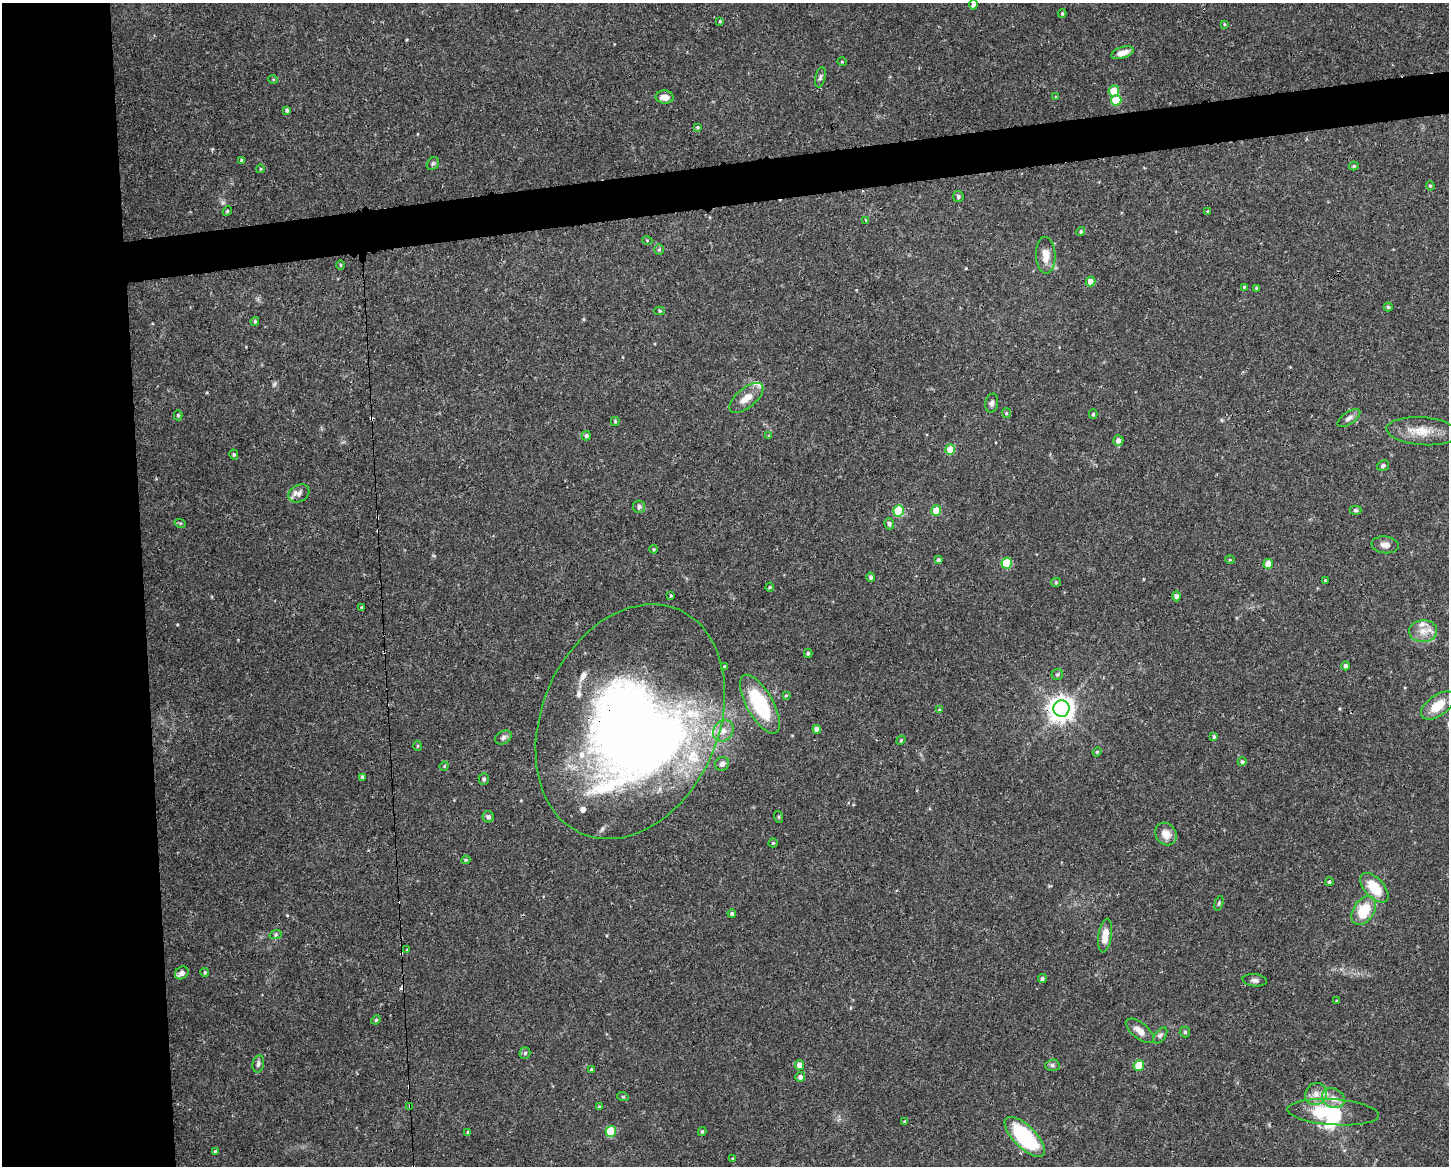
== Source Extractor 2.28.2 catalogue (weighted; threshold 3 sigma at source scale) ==
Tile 7 of 3 x 4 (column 1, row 3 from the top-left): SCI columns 62-1508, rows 1165-2328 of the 4414 x 4656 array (HDU 1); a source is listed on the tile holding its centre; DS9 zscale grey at full resolution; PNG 1451 x 1168 px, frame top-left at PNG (2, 3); each listed source drawn as its Kron ellipse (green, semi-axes under 4 px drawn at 4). Shown black and unused: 13% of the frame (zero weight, under 3 of 4 exposures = <1% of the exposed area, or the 3 px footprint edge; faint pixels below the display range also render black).
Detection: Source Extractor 2.28.2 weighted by HDU 2 'WHT'; one run over the whole footprint, this tile lists its part. Background 0.0525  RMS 0.0029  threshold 0.0132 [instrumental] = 3 sigma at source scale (4.5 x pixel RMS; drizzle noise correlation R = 1.50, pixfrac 1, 0.0396/0.0396 arcsec/px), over >= 5 px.
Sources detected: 150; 1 too faint to see at this stretch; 2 inside a brighter object's white glare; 5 cosmic-ray / hot-pixel residue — neither listed nor drawn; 9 inside a brighter listed object's ellipse — not listed separately; the other 133 listed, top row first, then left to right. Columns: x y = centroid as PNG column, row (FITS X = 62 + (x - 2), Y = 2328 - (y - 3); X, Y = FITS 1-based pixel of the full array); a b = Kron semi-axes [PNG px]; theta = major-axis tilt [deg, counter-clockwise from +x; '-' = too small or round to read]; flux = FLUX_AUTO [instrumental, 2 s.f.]
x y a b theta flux
973 5 5 4 - 1
1062 13 4 3 - 0.42
720 21 4 3 - 0.28
1224 24 4 3 - 0.31
1122 53 11 5 18 2.5
842 62 5 3 - 0.23
820 77 10 5 78 0.72
273 79 5 3 - 0.24
1114 91 5 5 - 5.7
665 97 9 6 -4 2.3
1056 97 3 3 - 0.35
1116 100 5 5 - 9.5
287 110 4 4 - 0.49
698 127 4 4 - 0.42
241 160 4 3 - 0.49
433 164 7 5 54 0.54
1354 166 5 4 - 0.41
260 169 4 3 - 0.25
1430 186 5 4 - 0.36
958 197 5 5 - 0.6
227 211 5 4 - 0.35
1208 211 4 4 - 0.4
866 221 4 3 - 2
1081 231 4 4 - 0.45
647 240 5 3 - 0.26
659 249 5 5 - 0.45
1046 255 18 9 -87 3.8
340 265 4 3 - 0.24
1091 281 5 4 - 2.4
1244 287 4 3 - 0.29
1257 288 4 4 - 0.67
1388 307 4 4 - 0.54
660 311 5 4 - 0.43
255 321 4 3 - 0.43
746 398 20 10 39 3.7
992 403 9 6 77 0.89
1006 413 5 4 - 0.31
1093 414 4 4 - 0.4
178 415 5 4 - 0.39
1349 418 13 6 35 1.2
615 422 4 4 - 0.4
1422 431 36 14 -4 6.3
586 436 5 4 - 0.61
769 436 4 4 - 0.31
1118 441 5 5 - 1.3
950 450 5 5 - 8
234 454 5 4 - 0.44
1383 466 6 5 - 0.67
299 493 11 8 30 1.5
639 507 6 6 - 0.75
1356 510 6 4 0 0.55
899 511 6 5 - 16
936 511 5 5 - 7
180 523 6 4 -17 0.3
889 524 5 5 - 0.81
1385 545 14 8 -6 1.8
654 549 4 3 - 0.33
938 560 4 4 - 0.59
1230 560 5 3 - 0.26
1007 563 5 5 - 13
1268 564 5 4 - 4.6
871 577 4 4 - 0.69
1325 580 3 3 - 0.31
1056 582 5 4 - 0.35
770 587 4 4 - 0.36
671 595 3 3 - 0.35
1177 596 5 4 - 1
362 608 3 3 - 1.2
1423 631 14 11 3 3.3
808 653 4 3 - 0.54
1346 666 4 4 - 1.1
725 667 3 3 - 0.42
1057 674 6 5 - 0.61
786 696 4 3 - 0.29
760 704 33 13 -61 22
1438 706 19 10 36 6
1061 709 8 8 - 280
939 710 4 4 - 0.25
630 722 122 88 66 240
817 729 4 4 - 1.3
723 731 11 9 52 2.6
503 737 9 6 30 0.92
1214 737 4 4 - 0.52
901 740 5 4 - 0.3
417 746 5 3 - 0.34
1097 752 4 4 - 0.29
1242 762 4 4 - 0.64
722 764 7 6 - 0.98
444 766 5 4 - 0.32
362 777 3 3 - 0.52
484 779 5 5 - 0.67
488 817 6 5 - 0.87
779 817 6 4 -72 0.32
1166 834 12 10 -54 3
773 843 4 4 - 0.32
466 860 4 4 - 0.34
1329 882 4 4 - 0.49
1374 888 18 9 -47 8.5
1219 903 7 4 72 0.42
1364 911 16 10 57 8.9
732 914 4 4 - 0.54
276 934 6 4 19 0.46
1105 936 17 6 81 3.6
407 950 3 3 - 0.25
205 972 4 4 - 0.4
182 973 7 6 - 1.7
1042 978 4 4 - 0.72
1255 980 12 6 -7 0.95
1337 1001 4 3 - 0.29
376 1020 5 4 - 0.36
1140 1031 17 8 -39 2.4
1185 1032 5 5 - 0.44
1160 1035 9 5 52 0.74
525 1053 5 5 - 0.54
258 1064 9 5 77 0.84
799 1065 5 4 - 2.4
1052 1065 7 5 3 0.66
1139 1065 5 5 - 6.7
591 1069 3 3 - 0.28
800 1077 5 4 - 1.1
1316 1094 11 10 - 2.5
623 1097 6 3 -18 0.33
1333 1098 12 9 -28 2.5
410 1107 3 3 - 1.2
599 1107 4 4 - 0.35
1333 1112 46 13 -4 16
905 1122 4 4 - 0.44
611 1131 5 5 - 11
468 1132 3 3 - 0.44
702 1132 4 3 - 0.4
1025 1137 26 11 -45 25
215 1152 4 4 - 0.47
732 1159 4 3 - 0.34
Overlapping masked pixels (flux is a lower limit): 4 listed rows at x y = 866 221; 1061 709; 630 722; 410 1107
Isophote crosses this tile's border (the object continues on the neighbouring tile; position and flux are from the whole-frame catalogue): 1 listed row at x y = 973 5